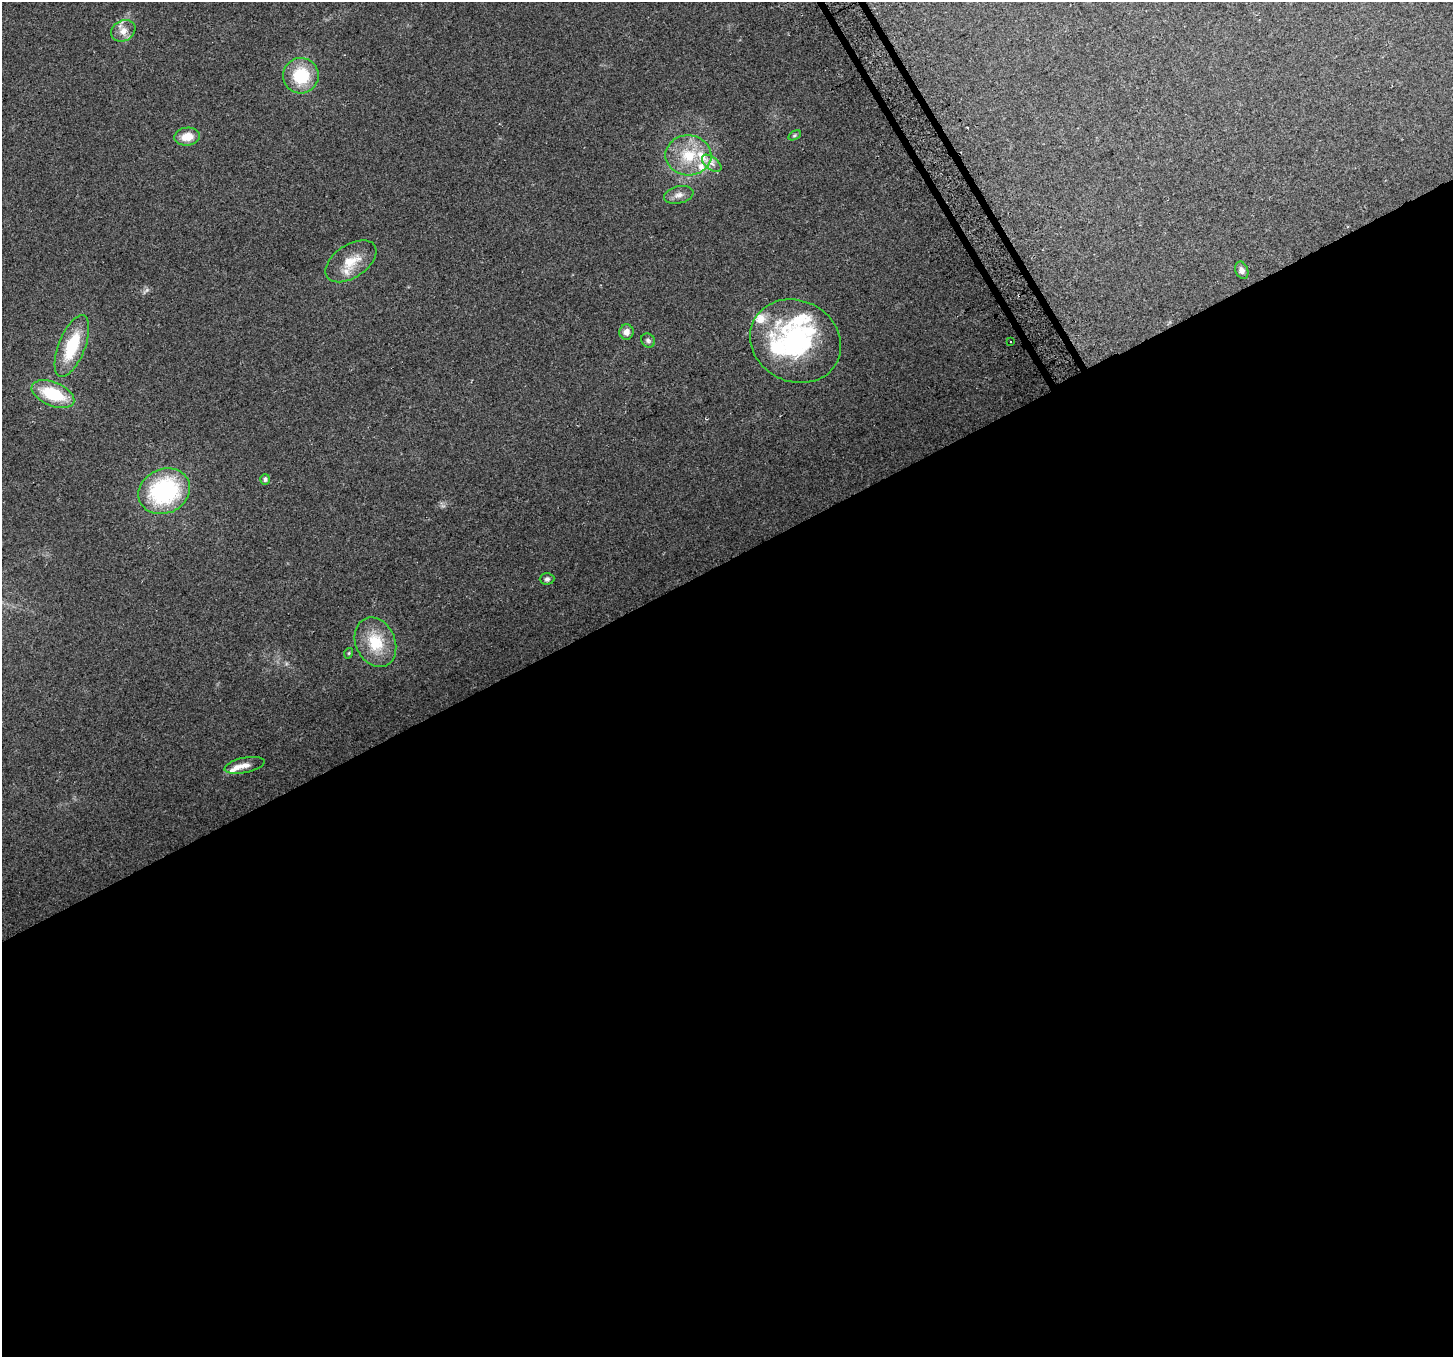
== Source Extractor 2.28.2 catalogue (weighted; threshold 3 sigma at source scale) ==
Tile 15 of 4 x 4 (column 3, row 4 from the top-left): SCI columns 2929-4379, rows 124-1478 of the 5862 x 5723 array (HDU 1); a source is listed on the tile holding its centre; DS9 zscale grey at full resolution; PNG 1455 x 1359 px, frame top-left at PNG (2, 2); each listed source drawn as its Kron ellipse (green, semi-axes under 4 px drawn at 4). Shown black and unused: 59% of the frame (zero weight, under 2 of 3 exposures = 2% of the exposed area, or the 3 px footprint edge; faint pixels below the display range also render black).
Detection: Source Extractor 2.28.2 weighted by HDU 2 'WHT'; one run over the whole footprint, this tile lists its part. Background 0.138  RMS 0.013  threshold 0.0574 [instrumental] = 3 sigma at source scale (4.5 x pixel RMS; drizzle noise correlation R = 1.50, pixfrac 1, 0.0396/0.0396 arcsec/px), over >= 5 px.
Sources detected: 30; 9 inside a brighter listed object's ellipse — not listed separately; the other 21 listed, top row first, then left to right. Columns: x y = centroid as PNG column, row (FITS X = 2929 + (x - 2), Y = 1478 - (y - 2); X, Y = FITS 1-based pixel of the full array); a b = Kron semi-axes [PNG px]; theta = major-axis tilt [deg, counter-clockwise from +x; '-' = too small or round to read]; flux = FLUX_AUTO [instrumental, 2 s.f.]
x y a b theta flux
123 31 13 10 30 11
301 76 18 17 - 54
795 135 7 4 32 1.8
187 137 13 9 7 17
688 155 23 20 -3 44
712 163 11 6 -37 6.9
679 195 15 8 13 8
351 261 29 16 34 29
1242 270 9 6 -67 4.8
626 332 7 7 - 8.4
648 340 7 6 - 3.2
795 341 47 40 -26 170
1010 341 3 3 - 3.9
72 346 33 13 68 58
53 394 22 12 -22 60
265 479 5 5 - 3.3
164 491 26 22 24 150
547 579 7 6 - 3.1
375 642 26 19 -65 43
349 653 5 3 - 1.3
244 765 20 7 11 9.7